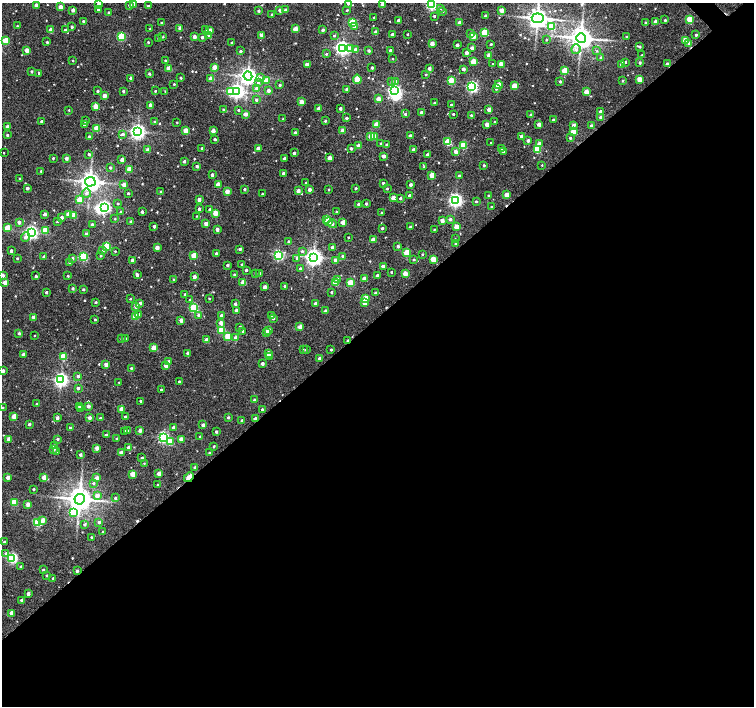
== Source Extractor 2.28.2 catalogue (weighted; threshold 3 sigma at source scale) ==
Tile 15 of 4 x 4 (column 3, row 4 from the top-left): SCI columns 3009-4512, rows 150-1556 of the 6021 x 5992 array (HDU 1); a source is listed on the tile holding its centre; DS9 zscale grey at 2 x 2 block average (1 PNG px = mean of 2 x 2 image px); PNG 756 x 708 px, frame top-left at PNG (2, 3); each listed source drawn as its Kron ellipse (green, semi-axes under 4 px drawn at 4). Shown black and unused: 55% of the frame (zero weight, under 2 of 3 exposures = <1% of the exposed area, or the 3 px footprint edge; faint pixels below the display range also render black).
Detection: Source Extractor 2.28.2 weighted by HDU 2 'WHT'; one run over the whole footprint, this tile lists its part. Background 0.0521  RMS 0.0063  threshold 0.0286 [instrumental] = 3 sigma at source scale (4.5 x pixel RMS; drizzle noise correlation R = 1.50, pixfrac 1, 0.0396/0.0396 arcsec/px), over >= 5 px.
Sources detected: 597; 2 inside a brighter object's white glare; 3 cosmic-ray / hot-pixel residue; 1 long thin detection or spike segment (spike, bleed or trail) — neither listed nor drawn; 1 inside a brighter listed object's ellipse — not listed separately; of the other 590, all 500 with FLUX_AUTO >= 0.983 (the completeness limit of this list) listed and drawn (90 fainter detections not listed), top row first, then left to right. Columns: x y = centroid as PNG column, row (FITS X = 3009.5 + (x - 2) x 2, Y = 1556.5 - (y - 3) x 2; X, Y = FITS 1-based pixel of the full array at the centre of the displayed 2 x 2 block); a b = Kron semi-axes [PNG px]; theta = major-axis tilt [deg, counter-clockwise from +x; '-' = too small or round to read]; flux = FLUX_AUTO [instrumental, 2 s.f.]
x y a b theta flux
348 3 2 2 - 1.7
99 4 3 2 - 3.7
36 5 2 2 - 4.7
130 5 2 2 - 6.5
134 5 3 2 - 1.9
382 5 2 2 - 8.1
431 5 4 3 - 140
148 6 2 2 - 1.9
60 7 3 2 - 12
440 8 3 3 - 2.3
73 10 2 2 - 8.1
98 10 2 2 - 4
280 10 3 2 - 4.6
285 10 2 2 - 4.1
347 10 2 2 - 1.4
502 10 3 3 - 16
259 11 2 2 - 2.8
443 11 3 2 - 1.2
109 13 2 2 - 2.9
272 15 2 2 - 2.3
434 16 2 2 - 2.1
486 16 2 2 - 4
374 17 2 2 - 1.1
538 18 6 4 -7 1200
690 19 3 3 - 39
398 20 2 2 - 5.1
665 20 2 2 - 2.5
83 21 2 2 - 1.9
353 22 3 3 - 69
655 22 2 2 - 10
162 23 2 2 - 3
459 23 2 2 - 8.4
645 23 2 2 - 1.4
17 26 2 2 - 1.3
72 27 2 2 - 2.7
355 27 3 3 - 3.5
551 27 3 3 - 44
180 28 3 2 - 8.7
150 29 2 2 - 1.3
295 29 3 2 - 20
51 30 3 2 - 13
65 30 2 2 - 3.4
206 30 2 2 - 1
210 30 3 3 - 6.2
323 30 2 2 - 3.8
376 32 2 2 - 7.2
485 32 3 3 - 57
392 34 2 2 - 3.6
408 34 2 2 - 1.5
471 34 3 3 - 5.2
209 35 4 3 - 3.1
262 35 2 2 - 11
696 35 2 2 - 3.1
121 36 3 3 - 74
334 36 3 2 - 1.8
473 36 3 3 - 19
163 37 2 2 - 1.2
194 37 2 2 - 7.9
202 37 2 2 - 3.6
626 37 2 2 - 1.1
581 38 5 5 - 1600
158 39 2 2 - 1.8
546 40 3 2 - 1.2
685 40 2 2 - 18
6 41 3 3 - 53
47 42 2 2 - 2.1
148 42 2 2 - 1.4
232 42 2 2 - 1.4
689 43 2 2 - 9.7
432 44 2 2 - 13
491 44 2 2 - 1.8
457 45 2 2 - 5.5
639 47 3 2 - 3.1
342 48 4 4 - 430
351 48 4 3 - 11
472 48 2 2 - 6.1
576 49 5 4 - 4.8
27 50 2 2 - 12
356 50 3 3 - 11
390 50 2 2 - 3.2
241 51 3 2 - 1.9
369 51 2 2 - 3.1
597 51 3 3 - 1.4
466 53 2 2 - 7.6
326 54 3 3 - 1.8
489 55 2 2 - 13
642 55 2 2 - 1.8
601 58 3 3 - 3.2
393 59 2 2 - 1.2
165 60 2 2 - 1.3
73 61 2 2 - 1.5
473 61 3 3 - 25
625 62 3 2 - 3.1
640 63 2 2 - 2.9
307 64 2 2 - 8.6
493 64 2 2 - 1.2
501 64 3 3 - 20
622 64 3 2 - 8.7
667 64 2 2 - 7.6
214 67 3 2 - 15
169 68 3 3 - 18
372 68 2 2 - 2.7
429 68 2 2 - 5.5
463 69 2 2 - 5.8
32 71 3 2 - 2.5
565 71 3 3 - 45
39 73 2 2 - 3.1
149 74 2 2 - 2.7
426 74 2 2 - 1.6
248 76 4 4 - 700
131 78 2 2 - 5.4
181 78 2 2 - 2.1
260 78 4 3 - 3.4
211 79 3 2 - 17
357 79 4 3 - 29
639 79 3 3 - 25
451 80 3 3 - 29
266 81 3 3 - 22
395 81 3 3 - 3.4
560 81 2 2 - 3
623 81 2 2 - 1.6
258 82 4 3 - 3.5
392 82 4 3 - 2.3
174 84 2 2 - 1.6
280 85 3 3 - 2.1
499 85 4 3 - 24
514 86 3 2 - 23
472 87 3 3 - 220
257 88 3 3 - 5.6
347 89 2 2 - 6.4
496 89 3 3 - 1.5
268 90 3 3 - 6.3
98 91 2 2 - 2.8
123 91 2 2 - 2.4
155 91 2 2 - 1.4
165 91 3 2 - 1
230 91 3 3 - 40
394 91 4 3 - 340
237 92 4 4 - 410
586 92 3 2 - 21
104 96 3 2 - 11
378 99 3 2 - 11
256 100 3 2 - 3.3
301 102 3 3 - 19
434 103 2 2 - 1.6
151 105 3 2 - 10
451 105 2 2 - 2
96 106 3 3 - 23
319 108 2 2 - 9.1
340 108 2 2 - 4
223 109 2 2 - 1.2
489 109 2 2 - 13
69 110 2 2 - 1.1
238 110 2 2 - 1.8
600 111 2 2 - 4.5
421 113 2 2 - 5.3
245 114 3 2 - 7.5
405 114 2 2 - 2.3
453 114 2 2 - 2.6
471 115 2 2 - 1.7
531 115 2 2 - 4
601 117 2 2 - 7.2
347 118 2 2 - 3.3
283 119 2 2 - 1.2
553 119 2 2 - 2.3
85 121 2 2 - 4.4
325 121 2 2 - 2.2
42 122 2 2 - 4.5
155 122 3 2 - 3.4
177 122 2 2 - 1.2
495 122 2 2 - 1.4
487 124 2 2 - 15
539 124 2 2 - 10
84 125 3 2 - 3
376 125 3 3 - 23
573 125 3 3 - 6.6
592 126 2 2 - 7.8
7 127 2 2 - 7.7
97 128 3 3 - 34
137 131 4 4 - 500
186 131 3 2 - 23
213 131 3 2 - 13
343 131 3 2 - 20
573 132 3 3 - 31
295 133 2 2 - 3.1
123 134 3 3 - 3.7
7 135 2 2 - 2.3
370 136 3 2 - 14
410 136 2 2 - 4.2
521 136 2 2 - 6.5
89 137 2 2 - 6.8
374 137 3 3 - 23
570 138 2 2 - 2.5
215 139 2 2 - 3.2
528 141 2 2 - 5.4
448 142 3 3 - 54
491 143 2 2 - 1.3
381 144 2 2 - 1.9
539 144 3 2 - 9.2
387 145 2 2 - 3.9
463 145 3 3 - 61
359 146 2 2 - 14
202 148 2 2 - 3
258 148 2 2 - 9.8
351 149 2 2 - 3.2
501 149 2 2 - 11
148 150 3 3 - 6.6
414 150 2 2 - 8.2
537 150 3 3 - 52
455 152 3 2 - 7.8
504 152 3 3 - 2.5
4 153 2 2 - 0.99
294 153 2 2 - 5.7
89 154 2 2 - 3.2
427 155 2 2 - 8.1
384 156 2 2 - 9.1
53 158 3 2 - 1.7
66 158 3 2 - 5.1
284 158 2 2 - 2.6
329 158 2 2 - 12
122 160 2 2 - 11
184 161 2 2 - 4.5
484 165 2 2 - 2.2
542 165 2 2 - 1.1
197 166 2 2 - 4.2
424 167 3 2 - 1.8
110 168 2 2 - 2.5
129 169 3 3 - 25
41 171 2 2 - 2.1
283 173 2 2 - 3.9
212 175 2 2 - 4.5
432 175 3 2 - 19
459 176 2 2 - 2.7
19 179 2 2 - 1.2
90 182 5 4 - 1100
306 183 2 2 - 1
383 183 2 2 - 2.9
218 184 3 2 - 15
124 185 2 2 - 9.1
411 185 2 2 - 5.2
27 188 2 2 - 5
356 188 2 2 - 2.5
244 189 2 2 - 2.5
309 189 2 2 - 5.9
329 189 2 2 - 1.3
387 189 3 2 - 1.6
227 191 3 2 - 14
298 191 2 2 - 9.9
161 192 2 2 - 5.2
86 193 5 4 - 5
128 193 2 2 - 2.5
262 194 2 2 - 1.1
506 195 3 2 - 14
409 196 2 2 - 4.1
489 196 2 2 - 1.9
393 198 3 3 - 19
401 198 2 2 - 3.1
199 199 2 2 - 7.4
79 200 3 3 - 27
455 200 4 4 - 360
476 202 3 3 - 1.6
118 204 2 2 - 1.3
359 204 2 2 - 6.7
366 204 2 2 - 2.9
104 207 4 3 - 270
491 207 2 2 - 1.2
199 209 2 2 - 4
209 209 2 2 - 2.3
121 212 3 2 - 1.6
142 212 2 2 - 3.7
336 212 2 2 - 1.2
215 213 3 2 - 23
382 213 2 2 - 2.7
45 214 2 2 - 6.4
69 214 3 3 - 17
74 215 3 3 - 24
196 216 3 3 - 1.4
62 217 2 2 - 4.6
115 219 2 2 - 1.1
327 219 3 3 - 37
450 219 3 3 - 3.5
57 221 2 2 - 1.6
329 221 3 2 - 24
442 221 2 2 - 12
19 222 2 2 - 6.6
131 222 2 2 - 3.5
343 222 3 2 - 15
206 224 4 2 - 7.8
332 224 4 3 - 3.3
92 225 2 2 - 2.9
154 226 2 2 - 4.1
410 227 2 2 - 1.8
456 227 3 3 - 23
8 228 3 3 - 37
382 228 2 2 - 2.8
217 229 2 2 - 8
45 230 3 3 - 40
434 230 2 2 - 1.1
31 232 3 3 - 310
86 234 2 2 - 5.8
25 237 5 3 - 5.4
348 237 2 2 - 1.6
455 239 2 2 - 1.1
373 240 2 2 - 14
289 242 2 2 - 4
456 244 2 2 - 2.6
107 246 3 3 - 53
398 246 2 2 - 4.2
332 247 2 2 - 3.4
157 248 2 2 - 12
240 249 2 2 - 3.6
11 251 2 2 - 3.7
103 251 3 3 - 2.1
115 251 2 2 - 1.3
302 251 3 3 - 2
407 253 3 3 - 33
216 254 2 2 - 4.5
422 254 3 2 - 1.5
278 255 3 3 - 170
101 256 3 2 - 1.3
194 256 3 3 - 34
343 256 2 2 - 3.6
44 257 2 2 - 5.2
83 257 3 3 - 100
314 257 4 4 - 680
17 258 2 2 - 1.7
72 258 3 2 - 4
297 258 4 3 - 3.5
433 259 3 3 - 29
335 260 3 3 - 6.6
414 260 3 2 - 2.3
132 261 2 2 - 6.2
70 262 3 2 - 1.7
242 264 2 2 - 1.5
227 265 2 2 - 3
383 266 2 2 - 9.2
300 268 3 3 - 2.3
246 270 2 2 - 3
391 272 2 2 - 1.3
255 273 2 2 - 1
259 273 2 2 - 3.3
405 274 3 2 - 19
3 275 3 2 - 6.3
137 275 2 2 - 5.4
234 275 2 2 - 1.9
378 275 2 2 - 4
36 276 2 2 - 2
68 276 2 2 - 1.7
194 277 2 2 - 9.6
173 279 2 2 - 1.1
337 279 3 3 - 3.2
364 279 2 2 - 16
5 282 3 2 - 15
243 282 3 3 - 26
336 283 3 3 - 27
350 283 3 3 - 38
285 286 2 2 - 3.5
265 287 2 2 - 8.2
73 288 2 2 - 3.1
83 289 3 2 - 2.2
46 292 2 2 - 2.8
331 292 2 2 - 2.2
375 293 3 2 - 2.6
185 294 3 3 - 1.6
209 298 2 2 - 1.4
365 298 3 3 - 20
130 299 2 2 - 1.3
190 300 3 2 - 1.6
96 302 2 2 - 2.2
365 302 3 3 - 28
140 303 3 3 - 3.7
315 303 2 2 - 6.2
235 304 2 2 - 4.2
136 306 3 3 - 7.4
194 308 3 3 - 120
236 311 2 2 - 6.1
325 311 2 2 - 4.6
139 314 3 3 - 2.1
198 315 3 3 - 2.6
221 315 3 2 - 4.4
271 316 2 2 - 4.8
34 317 3 2 - 7
135 317 3 3 - 25
273 318 2 2 - 3.8
95 320 2 2 - 1.8
181 320 2 2 - 9
221 323 3 3 - 9
240 327 2 2 - 3
300 327 2 2 - 15
221 330 3 3 - 46
242 331 2 2 - 2
268 331 3 2 - 14
19 333 2 2 - 3.5
267 333 3 2 - 8.7
34 336 2 2 - 1.1
228 336 3 3 - 36
125 338 2 2 - 1.1
236 338 2 2 - 12
122 339 2 2 - 2.2
206 340 2 2 - 11
348 341 3 2 - 8.8
153 348 3 2 - 18
331 349 2 2 - 2
303 350 3 3 - 1.3
306 350 2 2 - 2.2
188 353 2 2 - 8.8
268 353 3 2 - 16
23 354 2 2 - 6
63 356 3 3 - 49
269 356 3 3 - 2.5
320 359 2 2 - 5.7
168 362 3 2 - 7.7
262 364 2 2 - 5
106 365 3 2 - 9.7
166 366 3 2 - 13
131 368 2 2 - 1.5
3 371 3 2 - 4
78 376 3 2 - 3.6
61 380 4 4 - 400
119 382 2 2 - 1.1
179 382 2 2 - 2.6
78 388 3 2 - 3.3
161 390 2 2 - 2.5
255 400 2 2 - 5.5
140 401 2 2 - 2
37 404 2 2 - 2
79 406 2 2 - 3.5
88 406 2 2 - 5.8
2 408 2 2 - 2.2
81 409 2 2 - 2.4
121 409 3 3 - 11
262 409 2 2 - 2.8
14 416 3 2 - 21
125 417 2 2 - 2.8
57 418 2 2 - 6
89 418 2 2 - 7.8
100 418 2 2 - 1.8
228 418 3 2 - 2.9
255 419 2 2 - 7.7
242 420 2 2 - 2.4
29 424 2 2 - 4.1
203 425 2 2 - 6.1
70 428 2 2 - 1.9
174 428 2 2 - 7
128 430 2 2 - 1.3
125 431 2 2 - 1.5
140 431 3 3 - 4.6
216 432 2 2 - 3.1
106 435 2 2 - 2.8
164 437 3 3 - 210
200 437 2 2 - 1.5
9 439 3 2 - 12
58 439 3 2 - 3.2
117 439 2 2 - 3
181 439 2 2 - 12
171 442 3 3 - 23
55 446 3 2 - 4.8
214 446 2 2 - 1.5
129 447 2 2 - 9
97 448 2 2 - 10
53 449 3 3 - 5.7
57 451 3 3 - 1.6
121 453 2 2 - 10
210 453 2 2 - 3
80 455 2 2 - 3.8
142 458 2 2 - 3.1
144 463 3 2 - 0.98
195 468 2 2 - 5.8
159 473 2 2 - 10
133 474 3 3 - 29
8 477 2 2 - 8.7
44 477 3 3 - 18
189 477 5 2 - 38
97 478 3 3 - 11
94 483 3 3 - 2.5
158 485 2 2 - 1.2
34 489 2 2 - 2
97 496 3 3 - 11
115 498 3 2 - 3.1
80 499 5 5 - 1800
14 502 3 3 - 51
28 504 3 2 - 10
73 513 4 3 - 39
43 520 3 3 - 8.5
38 522 3 3 - 93
99 522 3 3 - 3.3
85 524 3 3 - 2.8
103 532 2 2 - 1.6
92 537 2 2 - 1.2
4 542 3 3 - 1.9
6 553 3 3 - 2.9
12 558 4 3 - 170
21 567 2 2 - 2.1
43 570 2 2 - 3.1
77 571 2 2 - 4.2
47 575 2 2 - 1.9
53 578 2 2 - 1.8
28 593 3 2 - 6.7
22 600 2 2 - 7.8
12 613 2 2 - 12
Overlapping masked pixels (flux is a lower limit): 3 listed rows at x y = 348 341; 255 419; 189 477
Isophote crosses this tile's border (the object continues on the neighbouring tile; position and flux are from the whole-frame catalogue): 5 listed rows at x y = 348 3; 431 5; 3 275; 3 371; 2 408